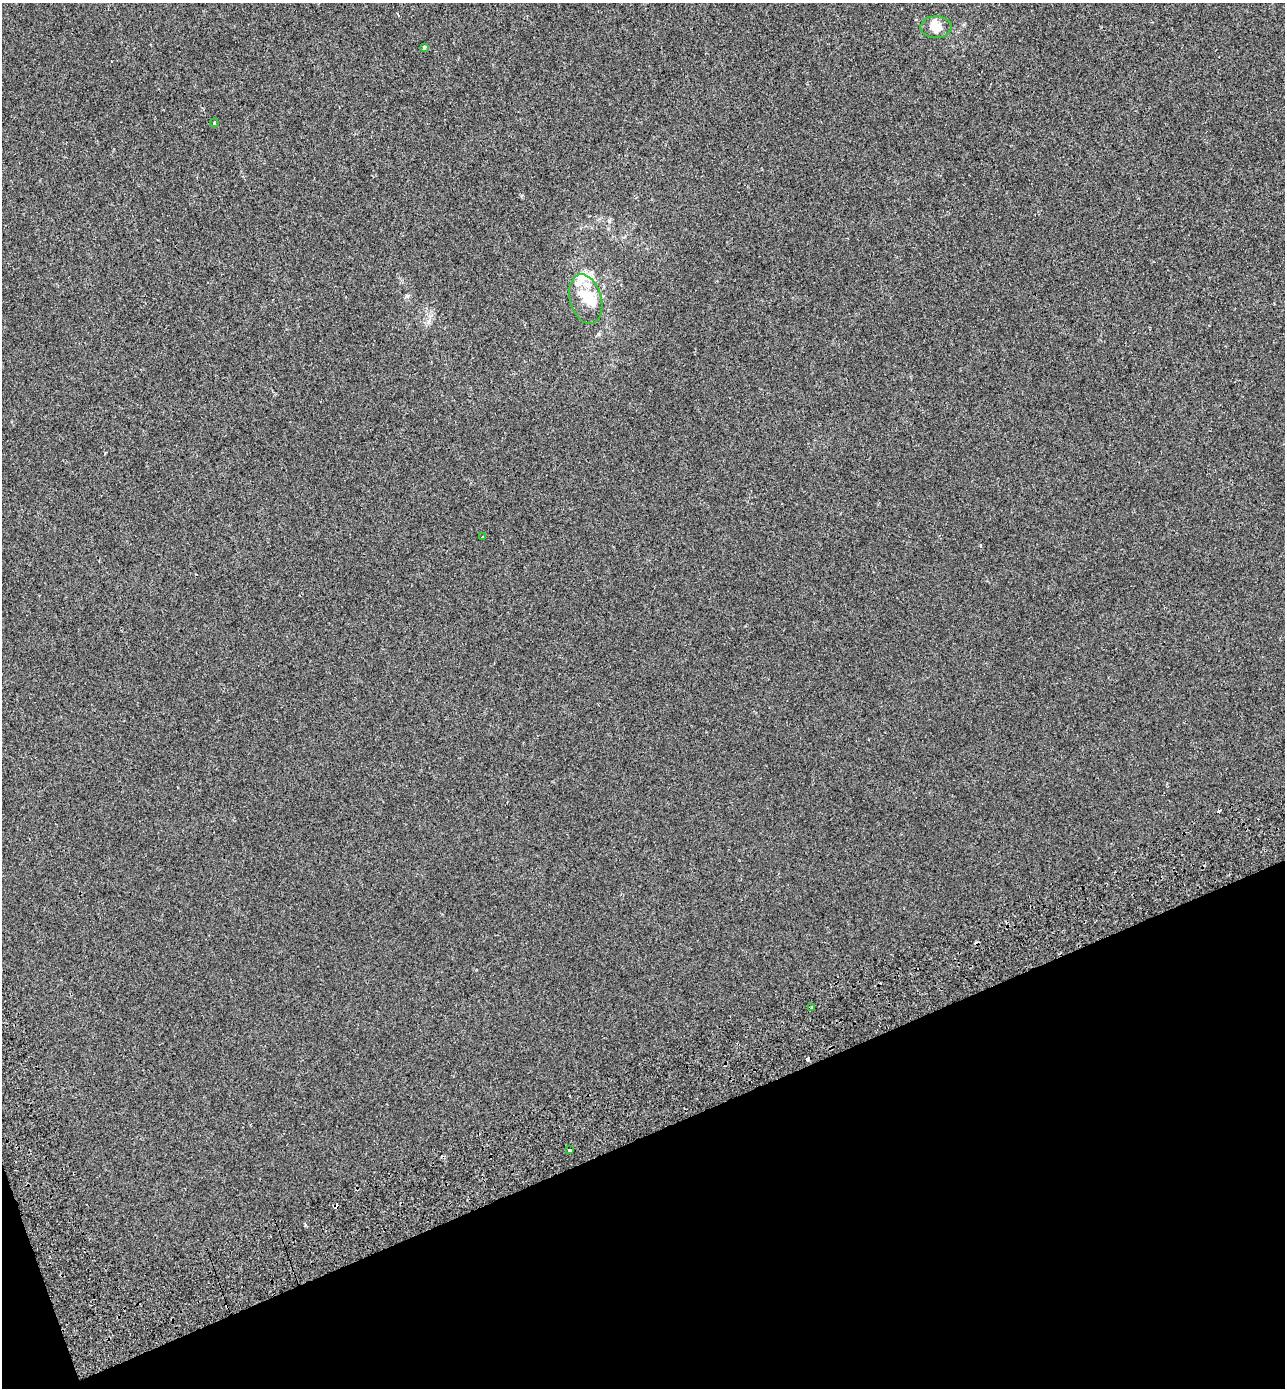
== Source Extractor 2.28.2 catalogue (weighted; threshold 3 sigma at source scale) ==
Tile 14 of 4 x 4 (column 2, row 4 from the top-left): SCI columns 1534-2816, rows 96-1481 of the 5579 x 5738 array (HDU 1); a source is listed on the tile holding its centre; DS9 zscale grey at full resolution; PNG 1287 x 1390 px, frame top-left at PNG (2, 3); each listed source drawn as its Kron ellipse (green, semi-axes under 4 px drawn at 4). Shown black and unused: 19% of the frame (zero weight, under 2 of 3 exposures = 7% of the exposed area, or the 3 px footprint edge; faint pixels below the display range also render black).
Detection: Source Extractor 2.28.2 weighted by HDU 2 'WHT'; one run over the whole footprint, this tile lists its part. Background -1.84e-04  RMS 0.0045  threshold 0.0203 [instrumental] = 3 sigma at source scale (4.5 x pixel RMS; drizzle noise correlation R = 1.50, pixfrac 1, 0.0396/0.0396 arcsec/px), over >= 5 px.
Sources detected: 14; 2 inside a brighter object's white glare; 3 cosmic-ray / hot-pixel residue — neither listed nor drawn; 2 inside a brighter listed object's ellipse — not listed separately; the other 7 listed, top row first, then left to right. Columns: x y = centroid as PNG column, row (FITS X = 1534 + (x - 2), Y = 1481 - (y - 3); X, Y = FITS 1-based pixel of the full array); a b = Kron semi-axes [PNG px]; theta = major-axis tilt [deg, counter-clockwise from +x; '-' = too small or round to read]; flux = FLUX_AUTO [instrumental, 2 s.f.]
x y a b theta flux
936 27 15 11 2 4.7
424 47 4 3 - 0.92
214 123 4 4 - 0.44
586 299 25 16 -74 10
482 537 3 2 - 0.35
812 1008 3 3 - 3.4
570 1150 3 3 - 1.8